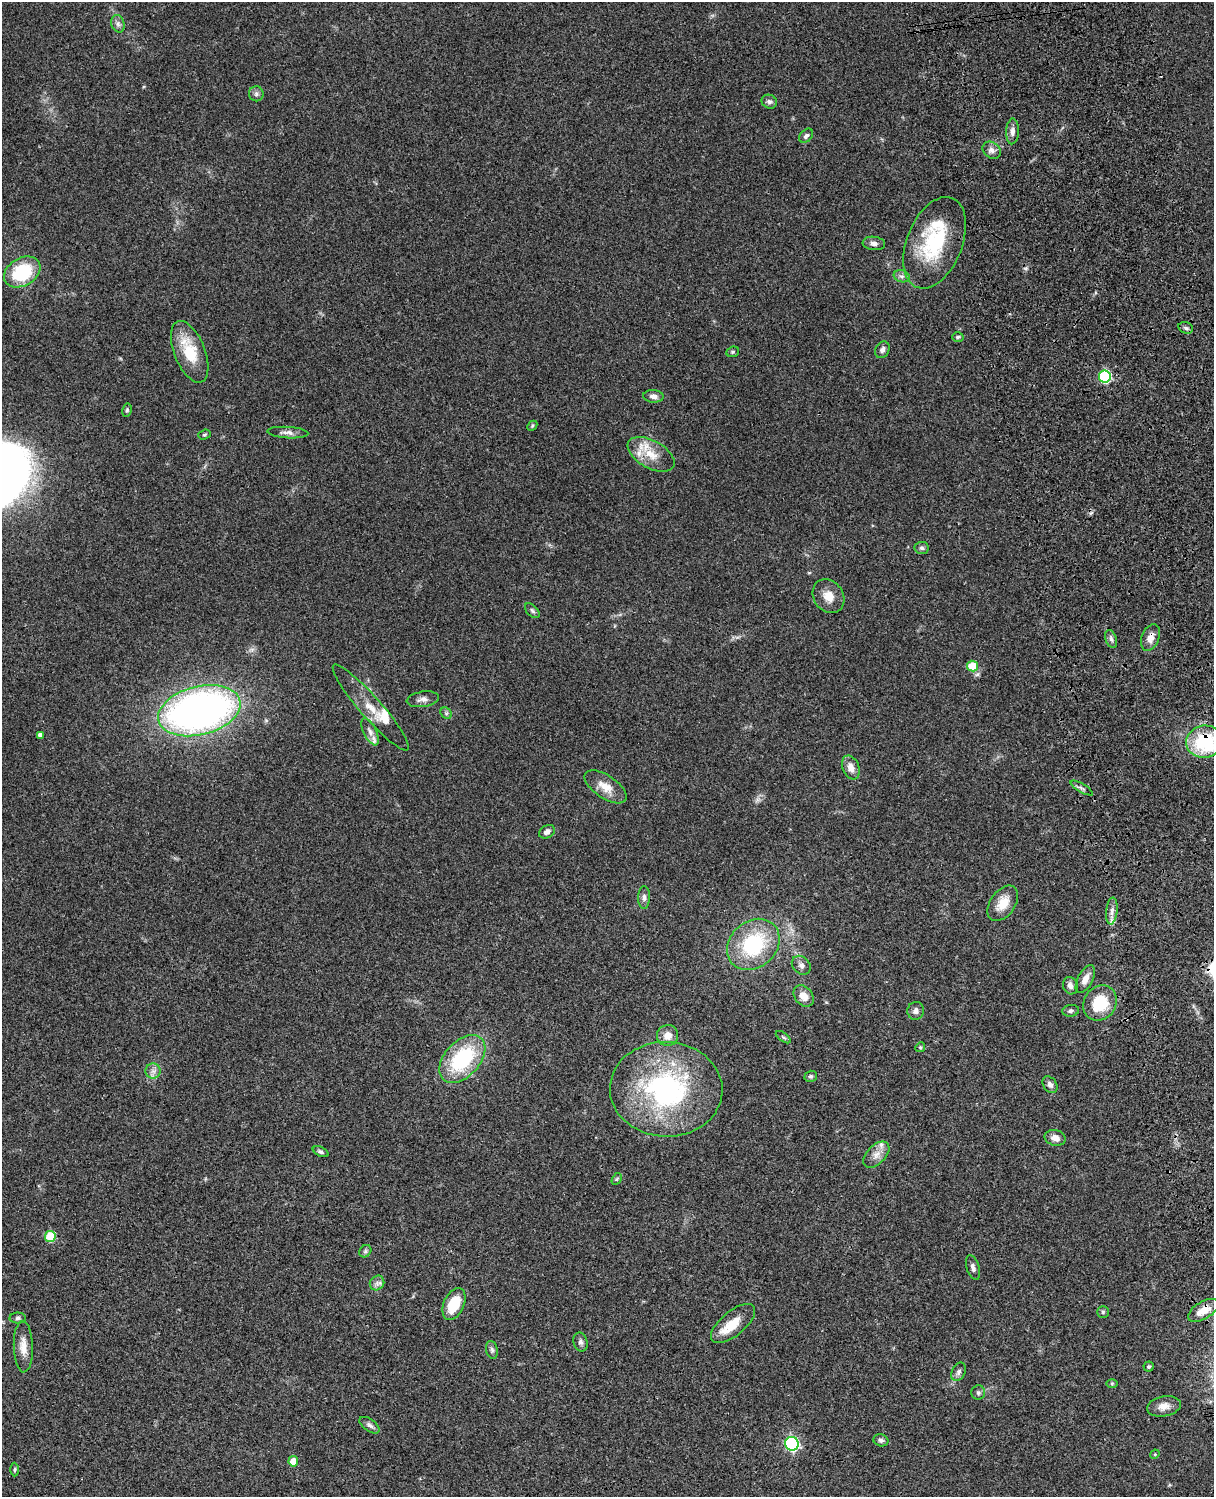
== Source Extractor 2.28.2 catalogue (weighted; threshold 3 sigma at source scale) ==
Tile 6 of 4 x 3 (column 2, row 2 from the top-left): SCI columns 1333-2544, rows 1777-3271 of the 5088 x 4934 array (HDU 1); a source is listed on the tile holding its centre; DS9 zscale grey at full resolution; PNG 1216 x 1499 px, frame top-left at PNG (2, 2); each listed source drawn as its Kron ellipse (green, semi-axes under 4 px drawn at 4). Shown black and unused: <1% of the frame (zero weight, under 3 of 4 exposures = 6% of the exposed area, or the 3 px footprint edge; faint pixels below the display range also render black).
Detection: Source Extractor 2.28.2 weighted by HDU 2 'WHT'; one run over the whole footprint, this tile lists its part. Background 0.0873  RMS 0.0063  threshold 0.0284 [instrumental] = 3 sigma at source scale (4.5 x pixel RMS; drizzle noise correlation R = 1.50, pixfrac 1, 0.05/0.05 arcsec/px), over >= 5 px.
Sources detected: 91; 6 inside a brighter listed object's ellipse — not listed separately; the other 85 listed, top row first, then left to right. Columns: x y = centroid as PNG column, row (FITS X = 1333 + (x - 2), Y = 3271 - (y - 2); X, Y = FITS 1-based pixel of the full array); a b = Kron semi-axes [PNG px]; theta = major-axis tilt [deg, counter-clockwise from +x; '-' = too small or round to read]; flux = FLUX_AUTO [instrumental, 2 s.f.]
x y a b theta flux
118 24 9 6 -75 2.2
256 94 7 7 - 1.8
769 102 8 6 -26 1.9
1012 131 13 6 87 3.2
806 136 8 5 45 1.8
992 150 10 7 -38 3
874 243 11 6 -7 2.6
935 243 48 27 68 46
22 272 19 14 31 38
902 276 8 6 -18 2
1186 328 7 5 -18 1.4
958 337 5 4 - 1.1
882 350 9 6 59 2.3
190 352 32 15 -68 22
733 352 6 5 - 1.1
1105 376 6 6 - 69
653 396 10 6 -3 3.1
127 410 7 4 80 1.1
532 426 6 4 46 0.76
288 433 20 5 -4 3.3
204 435 6 4 19 0.88
651 454 26 13 -29 14
922 548 7 6 - 1.5
828 596 18 14 -54 8.1
532 611 9 5 -45 1.3
1150 637 14 8 67 5.3
1111 639 9 5 -69 1.9
972 666 5 5 - 17
423 699 16 7 8 3.3
371 708 56 10 -49 13
199 711 42 24 14 340
446 713 6 5 - 1.1
370 732 15 6 -64 3.2
40 735 4 4 - 2.6
1205 742 19 16 7 47
851 767 12 8 -67 5.7
605 787 24 11 -34 9.1
1082 788 13 2 -30 1.2
547 832 8 6 32 2.8
644 897 11 6 90 2.4
1003 903 20 12 55 9.5
1112 911 13 5 84 3.1
753 944 28 23 41 47
801 965 10 8 -45 2.8
1085 979 15 7 63 4.7
1070 986 9 7 -66 2.9
804 996 12 9 -52 6.3
1100 1003 18 16 52 23
916 1011 9 8 - 2.5
1071 1011 8 6 7 1.6
667 1035 11 10 - 6.4
783 1037 9 4 -35 0.97
920 1047 5 4 - 0.85
462 1059 28 17 47 53
153 1071 7 7 - 2.5
811 1076 6 5 - 1.1
1050 1085 9 6 -55 2.5
666 1089 56 47 -2 120
1055 1138 10 8 -15 4
321 1152 8 4 -25 1.3
876 1155 16 9 45 5.1
617 1179 6 4 59 0.84
50 1237 5 5 - 33
365 1251 7 5 46 1.1
973 1267 13 6 -74 2.4
377 1283 8 6 47 2.1
454 1304 17 10 66 17
1203 1310 17 8 31 8.7
1103 1312 6 5 - 0.93
18 1318 8 5 2 1.4
733 1323 27 12 40 13
581 1342 9 7 -75 2
23 1347 26 9 -89 7.5
492 1350 9 5 -79 1.7
1149 1367 5 5 - 1
958 1372 10 6 64 2.1
1112 1383 6 4 1 0.71
978 1393 7 7 - 1.5
1164 1406 17 10 10 5.3
369 1425 11 6 -35 2.1
881 1440 7 6 - 1.6
792 1444 7 6 - 110
1155 1454 5 4 - 0.59
293 1461 5 5 - 10
15 1469 7 3 89 0.78
Overlapping masked pixels (flux is a lower limit): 3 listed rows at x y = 1150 637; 1205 742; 1203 1310
Isophote crosses this tile's border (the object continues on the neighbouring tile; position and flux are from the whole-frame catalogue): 1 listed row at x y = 1205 742